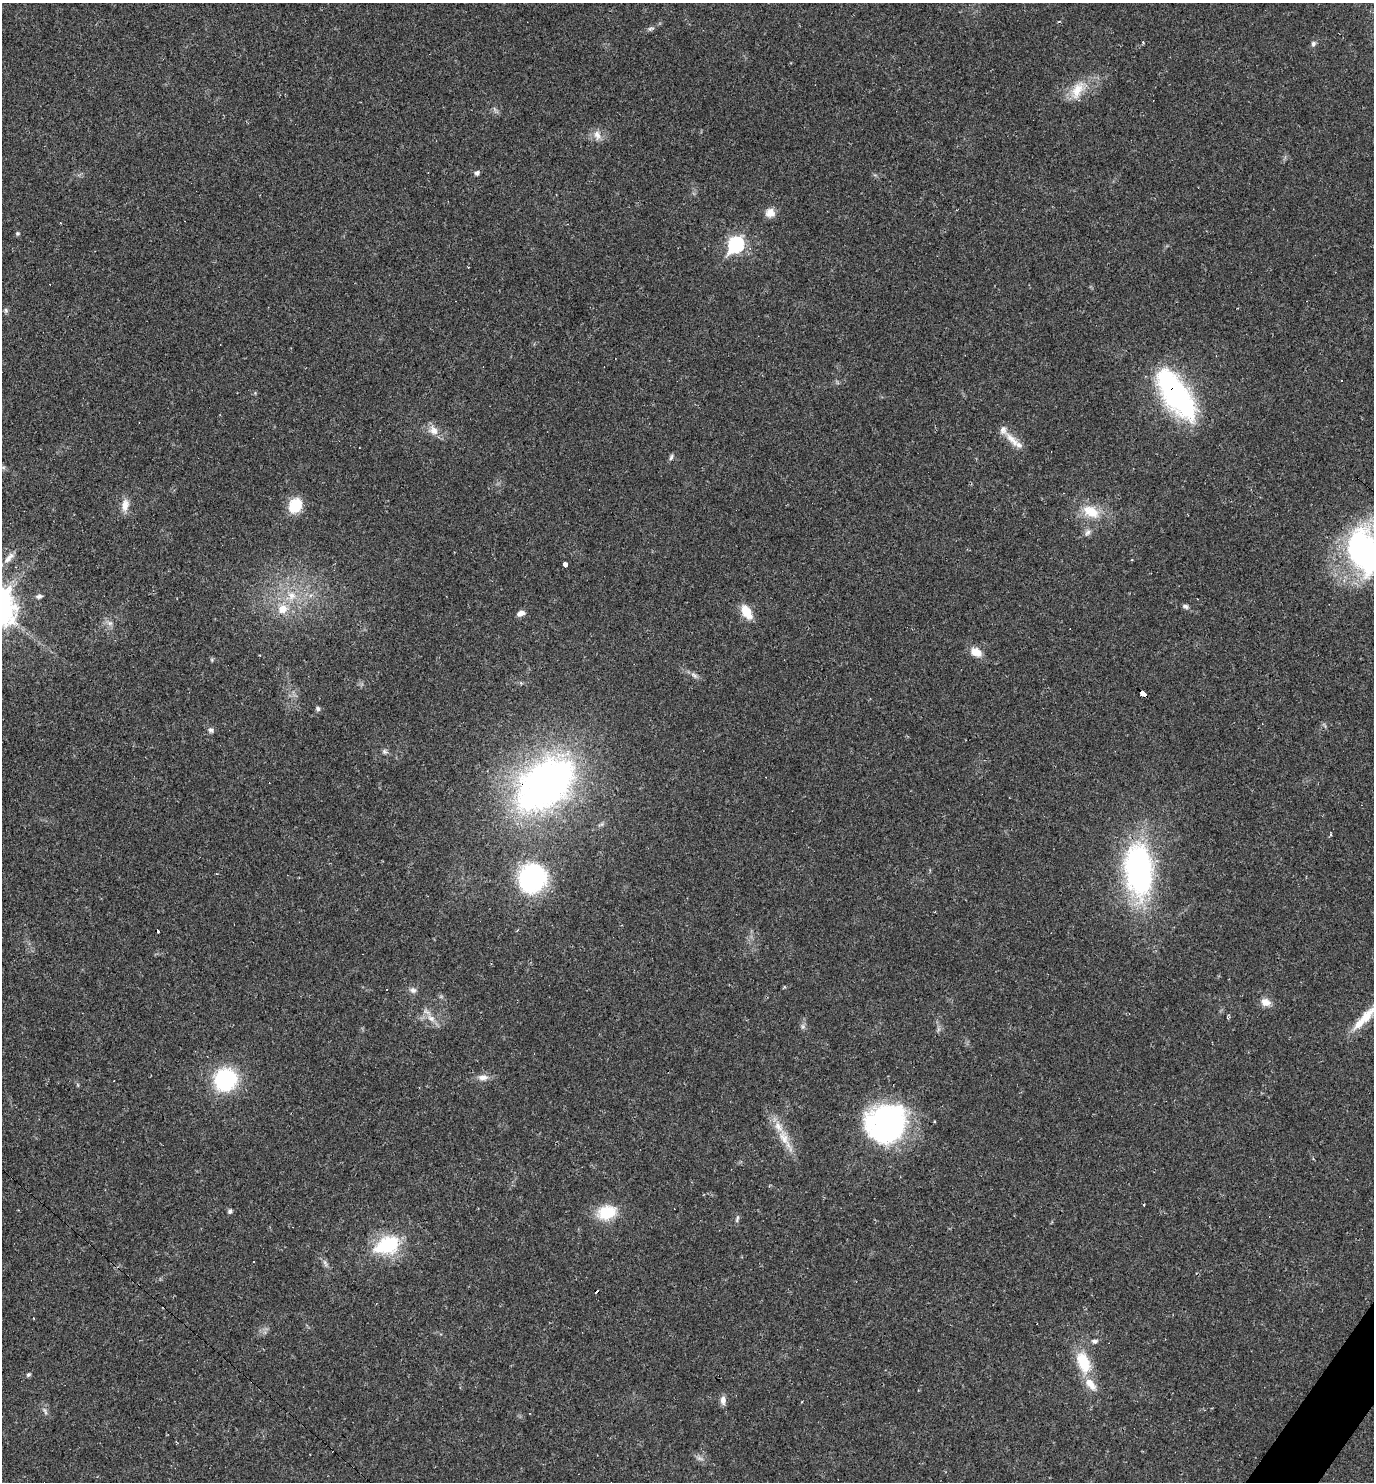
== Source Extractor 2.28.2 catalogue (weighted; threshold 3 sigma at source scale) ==
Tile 6 of 4 x 4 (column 2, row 2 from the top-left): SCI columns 1662-3033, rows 2961-4440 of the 5925 x 5920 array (HDU 1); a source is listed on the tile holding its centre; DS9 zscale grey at full resolution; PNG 1376 x 1484 px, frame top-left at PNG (2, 3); no overlay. Shown black and unused: <1% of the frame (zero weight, under 2 of 3 exposures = <1% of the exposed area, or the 3 px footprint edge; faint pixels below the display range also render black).
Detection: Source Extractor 2.28.2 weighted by HDU 2 'WHT'; one run over the whole footprint, this tile lists its part. Background 0.0292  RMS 0.0039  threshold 0.0176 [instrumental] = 3 sigma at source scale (4.5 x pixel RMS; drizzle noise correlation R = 1.50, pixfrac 1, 0.05/0.05 arcsec/px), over >= 5 px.
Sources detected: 76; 9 cosmic-ray / hot-pixel residue — not listed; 6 inside a brighter listed object's ellipse — not listed separately; the other 61 listed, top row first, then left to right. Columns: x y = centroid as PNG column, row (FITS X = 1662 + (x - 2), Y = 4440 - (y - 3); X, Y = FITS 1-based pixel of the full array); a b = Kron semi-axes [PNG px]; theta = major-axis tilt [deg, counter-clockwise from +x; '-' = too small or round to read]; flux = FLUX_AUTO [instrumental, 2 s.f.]
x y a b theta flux
651 28 9 5 15 0.99
1313 44 7 6 - 1
1077 90 28 14 61 8.1
597 135 15 9 -75 3
477 173 5 5 - 1.4
770 213 12 11 - 3.3
60 223 3 2 - 0.27
18 233 5 5 - 0.61
736 244 8 7 - 76
6 310 7 5 -87 0.82
1176 394 56 23 -57 74
434 431 12 10 -22 3.6
1012 440 29 8 -48 5.1
671 457 9 5 73 0.86
3 467 7 4 -18 0.66
125 505 18 10 77 3.7
295 505 14 11 61 12
1091 512 27 16 -27 10
1087 532 11 7 57 1.6
1364 551 55 34 -70 96
9 558 19 7 46 3.1
565 564 4 3 - 2.9
39 596 8 6 9 1.1
291 596 13 11 -68 5.5
1185 606 9 6 -19 1
283 609 9 8 - 5.1
747 612 14 8 -59 8.9
521 613 9 6 21 2.1
110 623 8 6 -19 1.4
976 652 15 10 -29 4.6
212 660 6 3 -72 0.48
694 675 13 6 -37 1.5
1143 693 7 4 -39 33
318 709 6 5 - 0.89
211 730 8 7 - 1.2
385 752 8 6 -13 0.99
545 785 69 41 42 190
1331 834 4 3 - 0.67
1139 870 54 27 -85 96
216 874 3 3 - 0.37
532 878 24 22 72 58
413 990 10 8 -15 1.6
1266 1002 13 10 -17 3.2
1366 1017 46 11 45 10
431 1018 13 8 -37 3.2
803 1026 7 6 - 0.99
483 1077 14 8 2 2.6
225 1079 21 19 60 38
889 1123 41 37 52 83
784 1138 32 12 -64 8.4
230 1211 6 5 - 0.95
607 1212 22 15 22 13
737 1219 11 4 75 0.86
387 1245 34 22 21 23
253 1262 3 3 - 0.48
34 1318 3 2 - 0.32
1095 1341 8 6 -4 1.2
1083 1362 26 14 -69 14
28 1375 6 4 44 0.77
723 1400 11 7 -87 1.9
45 1411 11 5 -69 1.2
Overlapping masked pixels (flux is a lower limit): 3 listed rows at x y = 1176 394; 1143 693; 545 785
Isophote crosses this tile's border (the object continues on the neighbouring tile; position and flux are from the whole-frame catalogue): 2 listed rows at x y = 1364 551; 1366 1017